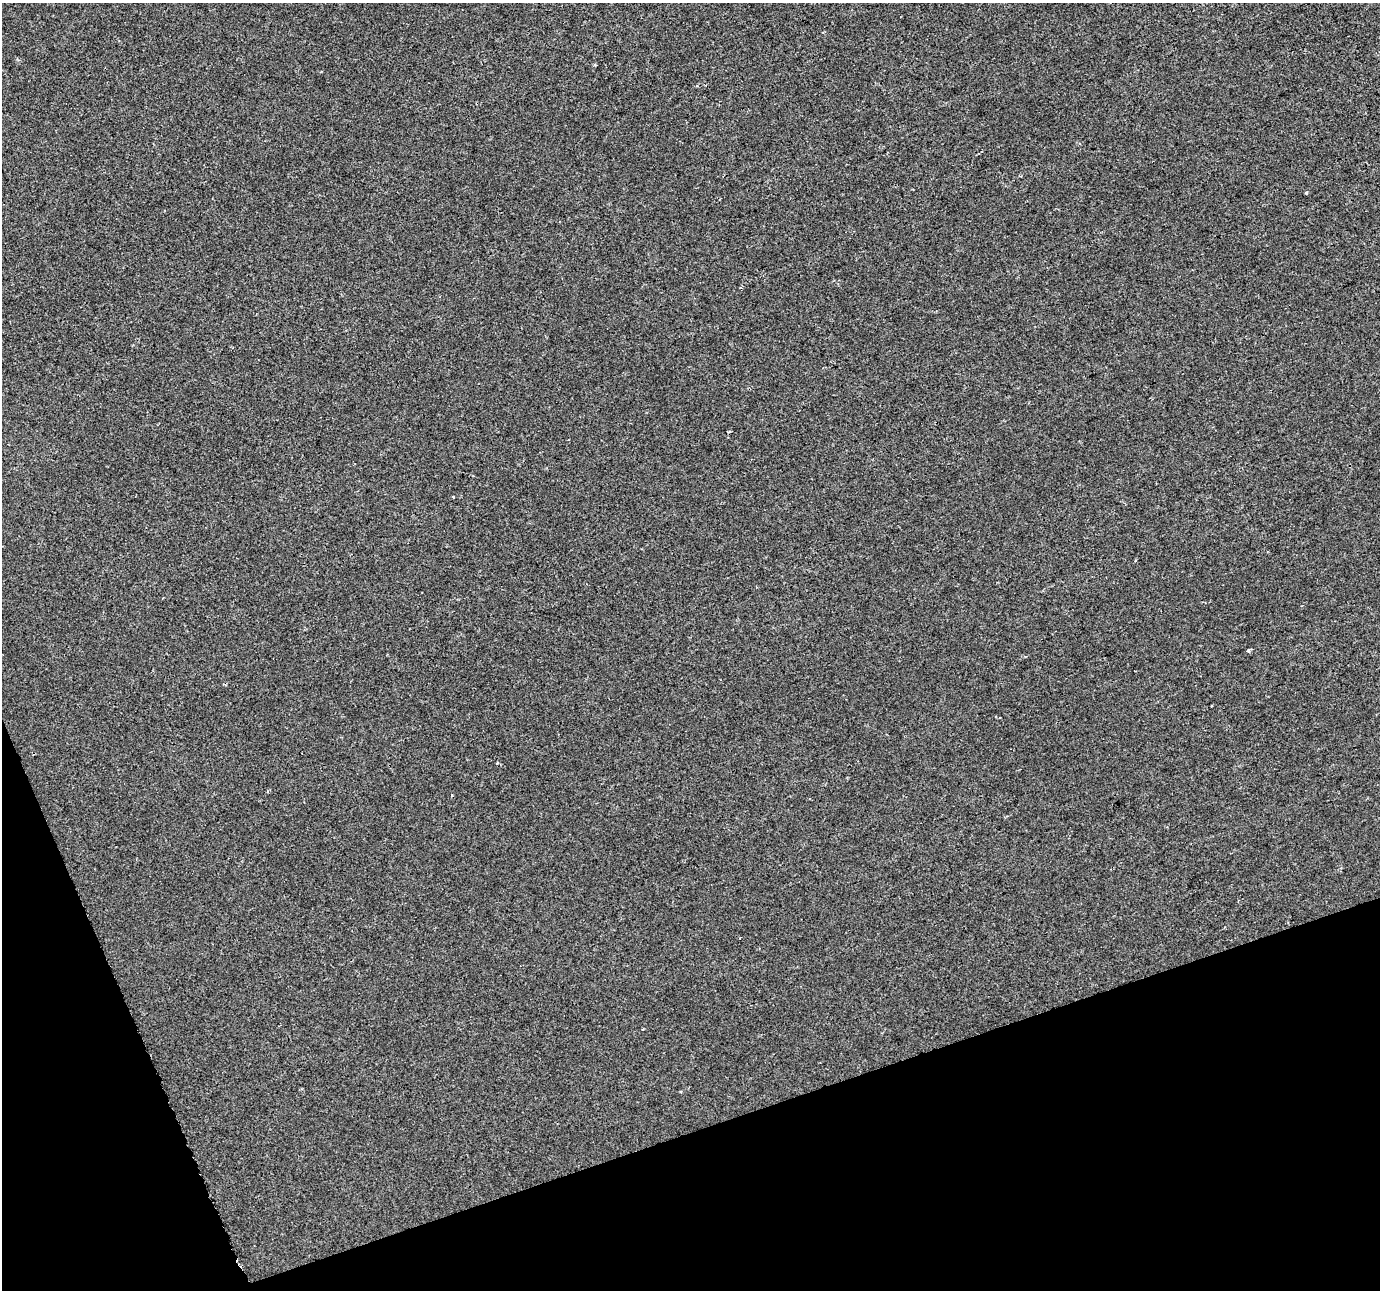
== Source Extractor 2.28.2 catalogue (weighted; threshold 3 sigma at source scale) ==
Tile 14 of 4 x 4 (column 2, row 4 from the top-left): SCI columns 1379-2756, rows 130-1417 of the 5513 x 5354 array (HDU 1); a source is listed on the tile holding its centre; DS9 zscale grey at full resolution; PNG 1382 x 1292 px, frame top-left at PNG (2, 3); no overlay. Shown black and unused: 17% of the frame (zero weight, under 2 of 3 exposures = <1% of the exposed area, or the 3 px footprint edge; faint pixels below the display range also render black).
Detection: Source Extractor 2.28.2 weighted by HDU 2 'WHT'; one run over the whole footprint, this tile lists its part. Background 2.73e-04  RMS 0.0029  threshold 0.0131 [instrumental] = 3 sigma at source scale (4.5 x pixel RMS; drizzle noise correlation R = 1.50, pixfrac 1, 0.0396/0.0396 arcsec/px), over >= 5 px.
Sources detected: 4; all 4 listed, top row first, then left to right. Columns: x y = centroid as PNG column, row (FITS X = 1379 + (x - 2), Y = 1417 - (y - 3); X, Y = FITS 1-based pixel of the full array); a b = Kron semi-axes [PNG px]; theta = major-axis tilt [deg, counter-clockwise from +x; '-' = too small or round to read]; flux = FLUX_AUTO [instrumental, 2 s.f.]
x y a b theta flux
595 65 3 3 - 0.39
1306 193 4 3 - 0.29
453 497 4 2 - 0.19
1248 651 5 4 - 0.4